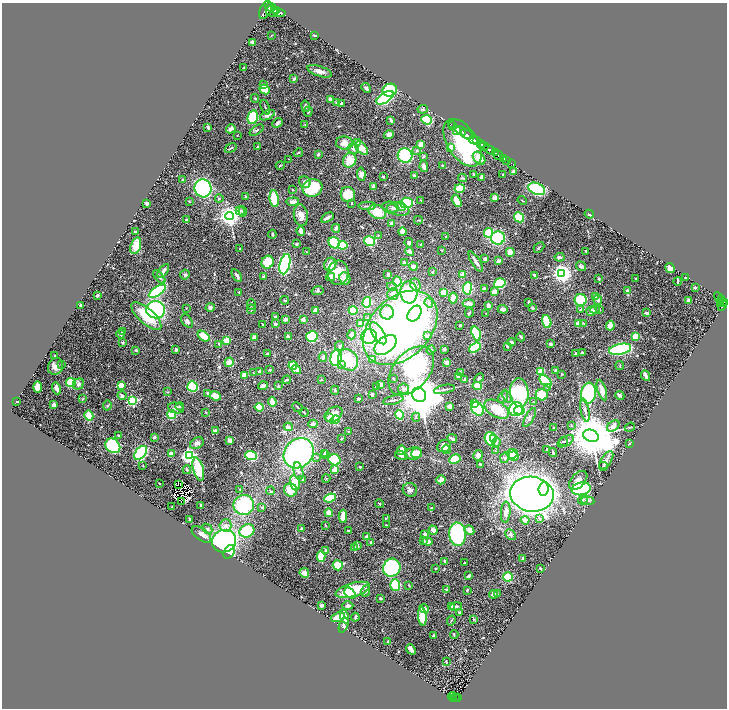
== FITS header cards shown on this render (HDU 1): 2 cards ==
NAXIS1  =                 1449
NAXIS2  =                 1412

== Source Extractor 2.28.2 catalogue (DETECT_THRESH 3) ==
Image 1449 x 1412 px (HDU 1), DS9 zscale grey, zoomed out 1/2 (1 PNG px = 2 x 2 image px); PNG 729 x 710 px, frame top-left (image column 1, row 1411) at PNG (2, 3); each listed source drawn as its Kron ellipse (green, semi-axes under 4 px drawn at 4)
Background 1.55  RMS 0.033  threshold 0.0976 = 3 sigma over >= 5 px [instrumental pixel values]
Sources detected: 595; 25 cannot appear on this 1/2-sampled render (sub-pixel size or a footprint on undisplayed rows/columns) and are neither listed nor drawn; of the other 570, the 500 brightest by FLUX_AUTO listed and drawn (70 fainter detections omitted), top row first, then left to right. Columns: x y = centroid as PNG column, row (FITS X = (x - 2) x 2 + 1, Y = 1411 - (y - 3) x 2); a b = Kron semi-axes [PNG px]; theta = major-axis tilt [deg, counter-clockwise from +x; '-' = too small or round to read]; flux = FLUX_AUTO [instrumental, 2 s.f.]
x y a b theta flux
271 7 5 2 - 3500
265 10 9 5 65 15000
276 10 4 2 - 3300
272 11 6 5 - 7300
279 13 6 4 -11 6700
314 35 4 3 - 7.3
271 36 4 2 - 3.9
253 42 4 3 - 12
244 67 2 2 - 6.2
320 71 13 5 -18 37
294 79 4 3 - 16
264 85 4 3 - 12
366 88 5 3 - 14
265 89 5 4 - 110
390 90 7 6 - 390
255 98 4 2 - 5.7
385 98 10 5 31 450
330 99 4 4 - 20
336 103 3 3 - 6.1
342 104 3 2 - 20
305 106 6 4 -78 16
265 107 8 2 -68 7.7
423 109 5 3 - 7.4
308 112 5 3 - 6.3
267 115 8 4 26 21
253 117 7 5 77 190
391 120 3 2 - 18
427 120 5 4 - 330
277 123 6 3 44 13
451 124 2 1 - 69
305 125 3 2 - 4.1
453 125 2 1 - 49
208 128 3 2 - 9
231 129 5 4 - 25
257 130 8 3 35 11
457 130 2 1 - 290
461 131 6 3 -34 5500
467 134 6 2 -32 3700
237 135 2 2 - 4.2
389 135 5 4 - 22
474 140 4 3 - 5900
477 141 3 2 - 1600
344 143 8 6 -2 58
357 143 3 2 - 140
463 143 26 15 -57 1200
481 143 3 2 - 1100
421 145 4 3 - 99
484 146 5 3 - 2100
258 147 2 2 - 7.1
451 147 4 4 - 29
231 148 6 2 33 6.7
362 148 8 5 -49 82
353 149 6 5 - 19
490 150 6 2 -31 6400
417 151 4 3 - 6.3
298 153 5 2 - 6.7
495 153 2 2 - 950
318 154 4 3 - 12
405 155 7 7 - 430
498 155 5 2 - 3300
424 156 3 2 - 8.5
479 158 7 5 -49 66
504 158 3 2 - 600
289 159 2 2 - 3.8
350 160 8 6 62 96
507 161 3 1 - 350
511 163 2 1 - 73
280 165 4 2 - 5.5
424 166 6 3 -79 21
443 166 2 2 - 25
513 172 3 2 - 20
361 174 6 4 -84 31
473 174 3 3 - 6.4
503 174 2 2 - 8.4
414 175 3 2 - 9.6
383 176 2 2 - 7.1
481 177 3 2 - 18
462 178 4 2 - 6.2
183 179 2 2 - 12
305 182 6 5 - 19
374 186 3 3 - 13
203 188 9 8 - 700
312 188 10 8 18 240
460 188 5 3 - 160
537 189 8 5 -23 450
293 190 2 2 - 12
348 194 8 7 - 150
246 197 3 3 - 12
495 197 4 3 - 36
219 198 4 3 - 6
274 198 8 4 -82 160
421 200 3 2 - 4.5
522 200 5 2 - 5.1
189 201 2 2 - 6.5
457 201 6 4 -61 76
293 202 6 3 6 34
147 203 3 2 - 27
352 203 2 2 - 10
406 203 6 5 - 290
367 206 9 2 1 11
401 206 5 4 - 21
392 208 6 4 2 16
396 209 14 6 -13 44
240 211 5 4 - 13
243 211 5 4 - 12
377 212 9 6 -24 120
589 214 4 2 - 8.8
301 215 11 7 -80 41
229 216 4 4 - 4600
327 217 7 3 29 19
519 217 5 4 - 200
186 220 2 2 - 14
418 220 4 2 - 6.1
392 223 4 3 - 20
336 228 4 3 - 16
135 231 3 2 - 8.1
301 231 5 2 - 51
402 232 4 4 - 54
488 233 5 4 - 200
272 234 4 3 - 12
378 235 3 3 - 4.3
446 236 3 3 - 5.7
498 238 7 6 - 370
370 241 5 4 - 290
334 243 6 5 - 310
409 243 5 4 - 16
297 244 3 3 - 7.7
421 244 3 3 - 4.1
343 245 5 3 - 150
136 246 9 5 72 110
539 247 6 2 44 6.7
240 249 3 2 - 3.9
441 250 3 2 - 5.3
586 251 2 2 - 5.7
306 252 3 2 - 4.1
410 252 4 3 - 30
510 252 4 3 - 100
560 257 5 3 - 18
485 259 3 3 - 14
499 261 4 3 - 15
268 262 6 6 - 180
476 262 12 2 -58 31
404 263 4 3 - 15
285 264 10 5 77 730
330 264 7 6 - 65
413 266 4 3 - 37
581 266 5 4 - 17
670 268 5 4 - 41
163 271 8 4 52 28
432 272 3 3 - 7.5
338 273 12 10 84 100
561 273 4 4 - 3600
388 274 3 3 - 14
463 274 3 3 - 40
185 275 5 5 - 13
534 275 4 3 - 11
237 276 7 3 -58 23
159 277 8 3 -47 16
263 277 4 4 - 7.4
330 277 5 4 - 32
345 278 6 5 - 42
686 278 2 2 - 8.8
599 279 3 2 - 8.3
636 279 3 3 - 4.9
397 281 5 3 - 120
678 281 4 2 - 12
500 283 6 5 - 220
415 285 6 5 - 19
392 286 5 4 - 10
695 287 2 2 - 40
467 288 6 4 82 310
484 289 2 2 - 42
157 291 10 4 34 470
318 291 6 4 12 9
628 291 4 3 - 27
239 292 2 2 - 3.9
409 292 11 8 -86 490
444 292 4 3 - 77
494 292 3 3 - 58
393 294 6 5 - 27
97 295 3 2 - 14
596 297 3 2 - 4.6
453 298 5 4 - 48
719 298 6 2 -60 520
721 299 2 2 - 400
285 300 4 4 - 6.4
581 300 6 6 - 230
598 300 5 4 - 13
689 301 3 2 - 30
367 302 5 4 - 310
529 302 3 2 - 9.4
725 302 2 2 - 920
429 303 5 4 - 13
469 303 6 3 -2 39
723 303 3 2 - 880
251 304 5 4 - 12
721 304 2 1 - 160
81 305 3 2 - 9.4
488 305 4 3 - 30
722 305 5 3 - 630
210 307 4 4 - 17
186 308 3 2 - 3.8
533 308 3 3 - 12
251 309 5 3 - 7.1
503 309 5 3 - 20
156 310 9 8 - 630
315 310 3 3 - 41
353 310 4 4 - 170
580 310 4 3 - 7.4
595 310 4 3 - 6.7
599 310 3 2 - 7.9
591 311 5 5 - 25
387 312 7 7 - 120
469 313 5 2 - 10
486 313 3 3 - 3.9
646 313 3 3 - 11
414 314 8 6 55 210
146 316 19 7 -41 200
275 317 3 3 - 5.7
367 318 4 3 - 6.9
285 319 3 3 - 24
303 319 3 3 - 18
187 321 7 5 -54 15
547 321 7 4 -73 170
275 323 4 3 - 8.5
579 323 4 3 - 50
263 324 3 2 - 5.1
360 324 3 3 - 46
584 324 4 2 - 4.9
460 325 3 2 - 5.1
610 326 5 3 - 79
400 328 43 30 45 3200
123 331 2 2 - 13
378 333 12 5 -57 140
121 334 4 3 - 11
476 334 7 4 -71 340
351 335 5 3 - 24
203 336 6 4 -38 92
288 336 4 2 - 11
428 336 4 4 - 19
635 336 4 3 - 74
254 337 3 3 - 25
312 337 5 5 - 320
369 337 8 7 - 420
521 337 4 2 - 12
227 340 4 3 - 81
123 342 4 3 - 6.8
511 342 4 3 - 19
219 344 4 3 - 6.1
550 344 3 2 - 12
386 345 13 8 39 510
339 346 5 4 - 13
507 346 3 3 - 10
475 348 6 4 36 190
444 349 3 2 - 9.2
620 349 11 5 12 590
136 350 3 3 - 11
176 350 3 3 - 17
431 350 5 4 - 9.3
576 353 4 3 - 7.7
582 353 3 2 - 13
267 354 3 3 - 9.5
55 356 2 2 - 4.8
323 357 4 3 - 16
336 358 8 5 78 650
348 360 11 9 -55 230
372 360 3 3 - 47
229 362 5 4 - 56
447 363 4 3 - 52
61 364 2 2 - 5.6
293 365 4 4 - 130
342 365 3 3 - 14
56 366 9 7 67 33
620 366 4 2 - 3.9
296 369 5 3 - 69
270 370 3 3 - 6.2
555 370 2 2 - 4.9
411 371 28 18 50 740
541 371 3 3 - 100
260 372 3 3 - 32
460 372 3 3 - 11
253 373 3 2 - 4
562 374 3 3 - 4.3
244 375 3 3 - 65
458 376 4 3 - 20
646 376 6 2 -64 34
393 378 2 2 - 4.7
479 378 5 4 - 13
287 380 4 3 - 8.7
321 380 3 2 - 4.2
465 380 3 2 - 17
546 381 7 4 -46 290
71 382 5 4 - 170
79 384 6 5 - 19
121 385 3 3 - 50
381 385 4 3 - 19
192 386 5 5 - 220
263 386 5 3 - 22
278 386 4 3 - 7.9
377 386 3 3 - 4.7
477 386 5 3 - 120
37 387 6 4 89 54
57 388 6 3 -72 36
548 388 4 3 - 10
404 389 5 5 - 18
444 389 10 3 12 15
335 390 4 3 - 8.4
602 390 10 4 -73 47
167 392 4 2 - 4.4
519 392 14 9 -85 740
208 393 3 3 - 15
589 393 10 7 83 590
372 394 2 2 - 19
122 395 4 3 - 12
419 395 7 6 - 30000
542 395 6 5 - 110
215 396 5 4 - 76
507 396 7 3 -63 15
620 396 5 4 - 13
503 397 6 4 57 12
83 399 4 3 - 6.3
359 399 4 2 - 6.7
393 400 10 3 13 14
17 401 2 2 - 4.8
132 401 3 3 - 600
272 402 5 3 - 63
533 402 2 2 - 8.5
474 404 4 4 - 39
54 405 3 3 - 22
107 406 5 4 - 9
180 406 4 3 - 8
450 406 3 3 - 30
259 407 4 4 - 93
297 407 6 2 -42 6.7
176 408 8 5 -12 23
478 409 7 5 -51 460
497 409 13 8 -30 210
516 409 7 7 - 430
585 410 12 4 -79 22
519 411 5 4 - 150
206 412 3 2 - 5.2
304 413 4 2 - 5.9
172 414 4 4 - 160
333 414 10 7 35 47
399 415 4 4 - 180
89 416 5 4 - 120
416 417 4 3 - 9.2
530 417 11 4 60 17
330 418 3 2 - 100
335 420 5 4 - 180
313 424 4 3 - 26
571 426 4 3 - 6
613 426 7 4 36 33
288 427 4 3 - 25
554 427 2 2 - 5.4
630 427 5 2 - 5.5
215 430 2 2 - 63
349 432 3 3 - 7.7
119 435 4 3 - 5.5
591 436 8 6 -23 42000
154 437 4 3 - 11
341 438 4 3 - 3.9
494 438 3 2 - 30
452 439 5 2 - 20
490 439 7 5 -73 300
230 440 3 3 - 32
566 441 9 5 30 18
497 442 5 3 - 6.8
563 442 4 2 - 7.7
197 443 7 5 33 23
629 444 4 2 - 4.9
113 446 8 6 -43 480
444 446 7 5 35 34
446 449 4 4 - 46
547 449 3 2 - 3.8
401 450 5 3 - 74
495 451 3 2 - 3.9
141 453 8 5 52 490
299 453 16 13 47 1400
324 453 3 3 - 8
417 453 5 4 - 53
553 453 4 2 - 11
171 454 4 4 - 23
326 454 3 2 - 6.7
413 454 8 6 7 86
512 454 5 5 - 130
478 455 5 4 - 29
189 456 4 4 - 2000
251 456 6 4 -20 260
401 456 6 3 -18 11
513 456 5 4 - 88
317 457 3 3 - 5.6
504 458 5 4 - 10
455 459 6 4 28 96
334 460 6 5 - 230
606 460 10 5 57 25
480 464 2 2 - 8.2
143 465 2 2 - 3.9
603 466 4 3 - 7.2
360 467 3 2 - 4.8
198 469 12 5 -75 250
187 470 4 4 - 8
335 470 4 3 - 80
298 471 9 4 -78 24
303 479 2 2 - 18
326 479 4 3 - 5.4
441 480 5 3 - 69
578 480 11 6 47 42
159 483 2 2 - 4.2
295 483 8 4 -74 140
178 484 2 1 - 3.9
240 489 3 3 - 4.1
543 489 7 5 84 270
581 489 9 6 11 390
290 490 7 6 - 110
410 490 7 6 - 23
270 491 4 3 - 6.8
532 494 22 17 -8 6800
330 498 6 3 22 240
583 500 5 3 - 10
588 501 6 4 -7 14
181 502 2 1 - 4.8
379 504 4 3 - 5
201 505 2 2 - 9.6
244 505 10 10 - 450
172 507 2 2 - 4.3
262 507 4 4 - 6.9
431 508 3 3 - 4
506 512 10 5 87 40
329 513 4 4 - 52
343 516 6 3 87 120
386 518 3 2 - 4
540 519 2 2 - 27
190 520 3 2 - 16
525 520 4 4 - 40
225 525 6 6 - 24
325 525 4 2 - 4.5
386 525 3 2 - 4.1
301 528 2 2 - 22
207 529 5 4 - 12
348 530 2 2 - 9.5
433 530 4 3 - 32
470 530 5 4 - 44
247 531 8 6 28 300
201 534 11 6 -36 40
424 534 4 4 - 24
457 534 12 8 -86 670
511 535 6 4 -47 13
366 536 4 4 - 9.9
224 541 12 11 - 940
424 541 3 3 - 7.7
428 541 5 3 - 44
371 542 3 2 - 13
357 545 4 3 - 11
354 548 4 4 - 9.9
325 550 4 3 - 9.7
229 552 7 5 60 190
321 556 5 3 - 130
523 558 4 2 - 14
445 562 3 2 - 18
464 563 2 2 - 6.8
338 565 5 5 - 140
392 568 9 8 - 520
435 568 3 2 - 4.7
540 568 3 2 - 6.1
304 573 5 4 - 38
469 576 3 2 - 27
508 577 5 4 - 150
395 585 6 5 - 220
409 585 4 3 - 4.3
446 589 2 2 - 9.9
353 590 18 7 16 220
467 590 3 2 - 7.3
365 591 6 4 66 15
350 593 6 4 -41 50
493 594 4 3 - 31
497 594 3 3 - 4.6
380 598 3 3 - 6.6
322 605 3 3 - 12
348 606 5 3 - 16
456 606 6 3 13 11
451 607 4 4 - 70
424 609 5 3 - 51
459 613 3 2 - 14
338 617 7 4 19 61
345 617 7 3 -72 58
355 617 4 2 - 12
422 617 9 3 -84 200
474 619 4 3 - 5.6
451 620 5 2 - 6.2
344 625 8 3 68 17
454 634 4 2 - 3.8
434 635 2 2 - 7.8
388 642 3 2 - 6.4
411 649 6 3 -51 24
446 661 3 2 - 7.6
452 696 4 2 - 88
453 698 3 1 - 160
455 698 2 2 - 150
458 698 4 2 - 210
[70 fainter detections neither listed nor drawn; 25 sub-pixel or undisplayed-footprint detections neither listed nor drawn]